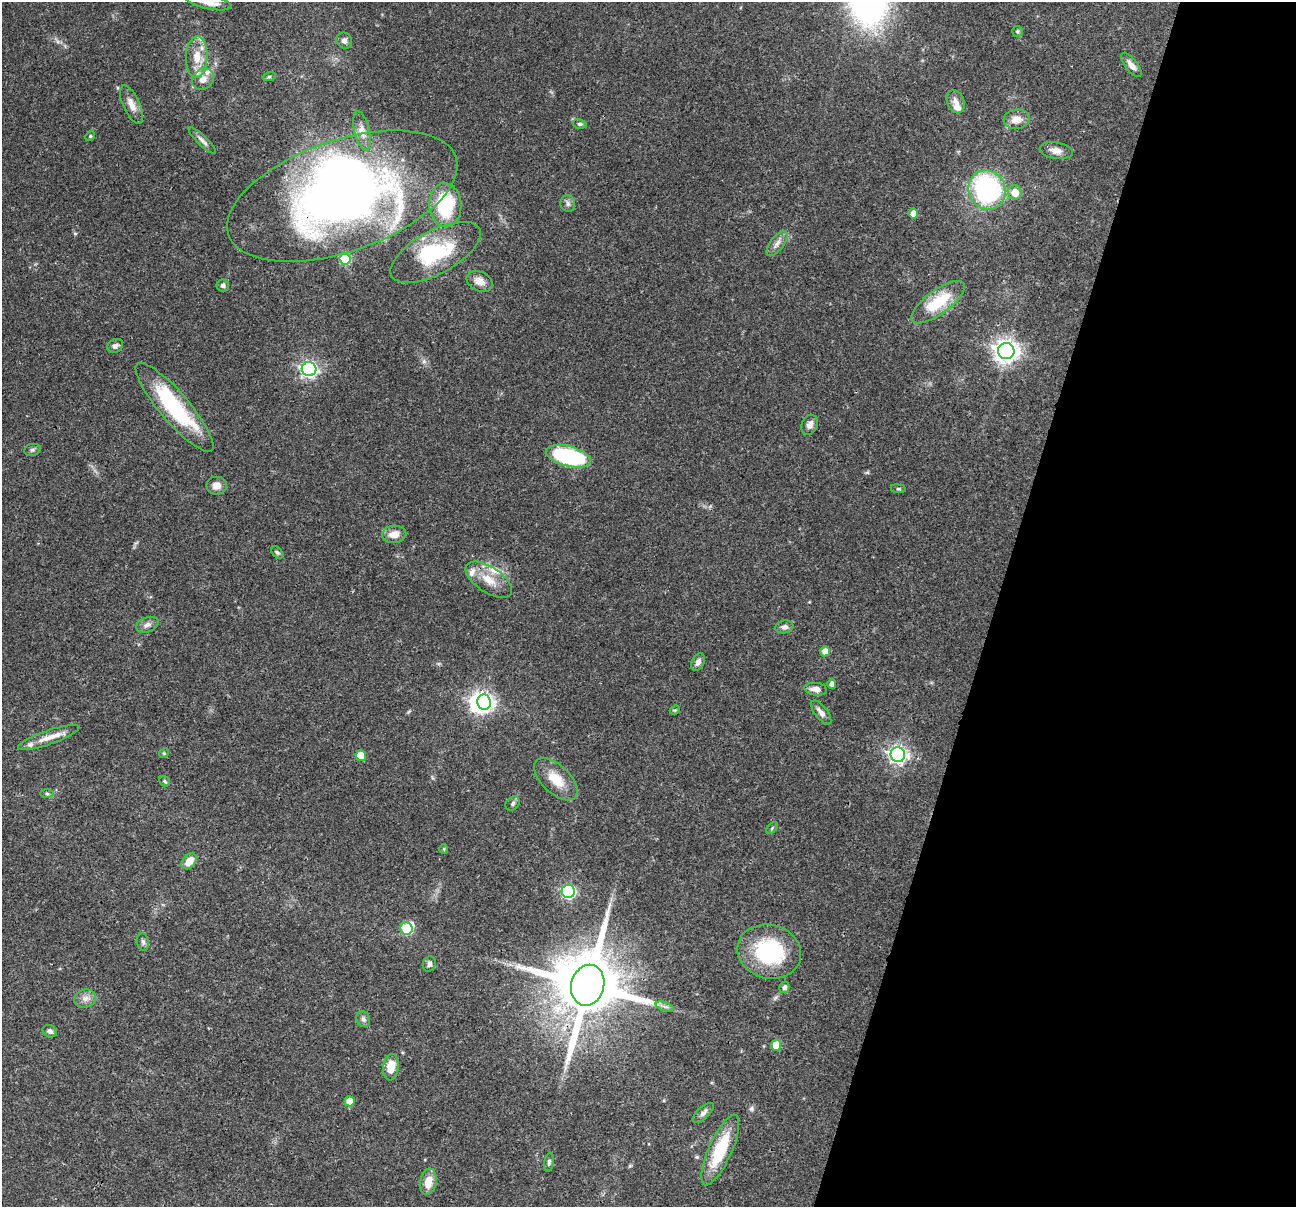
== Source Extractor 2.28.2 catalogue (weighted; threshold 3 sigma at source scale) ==
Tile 8 of 4 x 4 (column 4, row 2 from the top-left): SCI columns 3885-5178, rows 2537-3741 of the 5183 x 5198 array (HDU 1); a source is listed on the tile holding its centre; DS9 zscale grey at full resolution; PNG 1298 x 1209 px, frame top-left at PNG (2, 2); each listed source drawn as its Kron ellipse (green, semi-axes under 4 px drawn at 4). Shown black and unused: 23% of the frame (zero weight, under 3 of 4 exposures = <1% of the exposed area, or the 3 px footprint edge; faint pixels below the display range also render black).
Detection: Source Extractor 2.28.2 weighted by HDU 2 'WHT'; one run over the whole footprint, this tile lists its part. Background 0.0726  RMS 0.0032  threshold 0.0146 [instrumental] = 3 sigma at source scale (4.5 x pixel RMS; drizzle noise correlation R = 1.50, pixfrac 1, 0.05/0.05 arcsec/px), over >= 5 px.
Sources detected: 86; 4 inside a brighter object's white glare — neither listed nor drawn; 5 inside a brighter listed object's ellipse — not listed separately; the other 77 listed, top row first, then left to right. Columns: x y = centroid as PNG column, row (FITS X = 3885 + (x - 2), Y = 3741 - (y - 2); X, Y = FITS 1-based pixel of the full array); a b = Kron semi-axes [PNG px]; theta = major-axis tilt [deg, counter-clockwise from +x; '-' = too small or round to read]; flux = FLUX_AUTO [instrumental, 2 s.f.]
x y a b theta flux
209 2 23 7 -12 4.1
1017 31 5 5 - 0.58
344 41 8 7 - 1.6
197 57 21 11 88 5.9
1131 65 14 6 -52 1.9
269 77 6 4 19 0.45
203 79 12 10 41 2.8
956 102 12 8 -67 2.1
132 105 21 8 -65 3.2
1017 119 13 9 6 3.3
580 124 7 4 -10 0.69
362 131 20 7 -77 2.4
90 136 5 4 - 0.45
202 141 18 5 -44 1.4
1056 151 17 8 -9 2.4
987 190 20 18 -64 52
1015 192 7 7 - 4.5
342 196 120 55 19 220
568 204 8 7 - 1.1
445 205 22 16 -87 18
913 213 5 5 - 3.1
777 243 15 6 53 1.9
435 252 50 22 28 23
345 259 5 5 - 16
479 281 14 9 -26 2.9
223 285 6 6 - 0.99
938 302 32 12 36 13
115 346 8 6 30 1.1
1006 351 8 8 - 280
309 369 7 7 - 100
175 407 57 14 -49 30
810 425 10 8 66 1.7
32 450 8 6 15 0.73
569 456 23 10 -14 41
217 486 10 9 - 2.7
898 489 7 4 -8 0.43
394 534 12 9 3 3.4
277 552 7 4 -48 0.57
489 580 26 12 -33 6
147 625 11 7 20 1.5
784 627 9 6 9 1.2
825 651 5 5 - 3.1
698 662 9 6 64 1.4
832 684 5 4 - 1.4
816 689 11 6 -7 2.1
484 702 8 6 -83 120
675 710 5 3 - 0.43
821 712 14 6 -52 1.9
49 737 32 7 19 4.1
164 753 5 4 - 0.41
898 755 7 7 - 130
361 756 5 5 - 6.3
556 779 27 14 -43 7.2
164 781 6 4 -36 0.46
47 794 6 4 -1 0.58
513 804 8 6 48 0.86
772 828 7 4 46 0.49
444 849 5 4 - 0.36
189 861 9 6 49 4.3
568 891 6 6 - 52
406 928 6 6 - 16
143 942 9 5 -79 0.84
769 952 32 27 -14 29
429 964 8 6 71 1.3
588 985 21 16 75 3500
784 987 6 5 - 1.2
85 998 11 9 15 2
665 1006 9 4 -19 1
363 1019 8 6 -63 1.1
50 1031 7 5 -27 0.99
776 1045 5 5 - 6.3
391 1067 13 7 84 5.3
350 1101 5 5 - 5.2
703 1113 13 6 43 1.3
720 1150 38 11 66 16
549 1162 9 4 82 0.78
428 1182 13 8 79 4.6
Overlapping masked pixels (flux is a lower limit): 2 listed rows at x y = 342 196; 588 985
Isophote crosses this tile's border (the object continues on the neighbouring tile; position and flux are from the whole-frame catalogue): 1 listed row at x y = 209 2